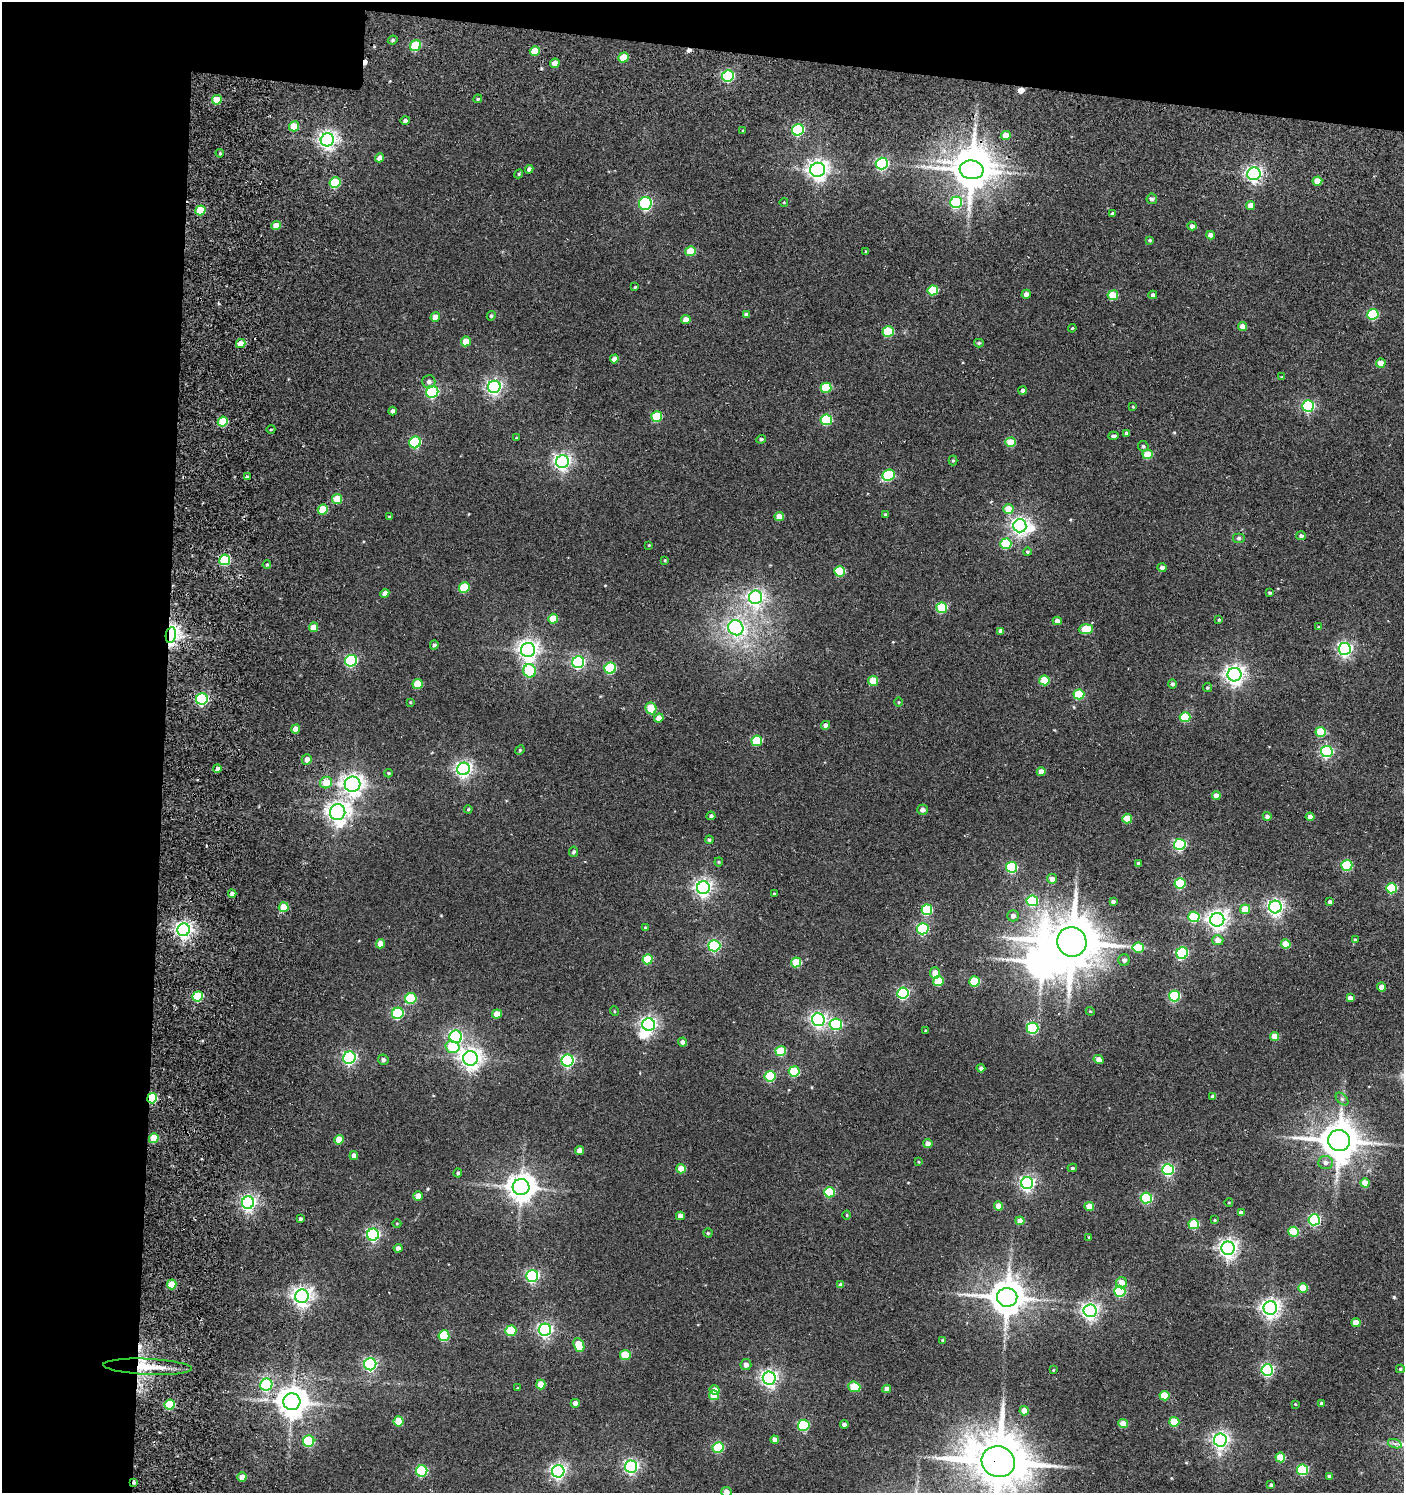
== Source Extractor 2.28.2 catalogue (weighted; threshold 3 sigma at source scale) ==
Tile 1 of 3 x 3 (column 1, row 1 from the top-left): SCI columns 191-1592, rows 3079-4569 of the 4785 x 4743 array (HDU 1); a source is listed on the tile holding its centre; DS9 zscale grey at full resolution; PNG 1406 x 1495 px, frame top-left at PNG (2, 2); each listed source drawn as its Kron ellipse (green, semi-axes under 4 px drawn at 4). Shown black and unused: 16% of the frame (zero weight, under 3 of 5 exposures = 11% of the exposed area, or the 3 px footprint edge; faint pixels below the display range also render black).
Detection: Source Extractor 2.28.2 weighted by HDU 2 'WHT'; one run over the whole footprint, this tile lists its part. Background 0.146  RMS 0.022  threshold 0.0994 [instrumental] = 3 sigma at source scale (4.5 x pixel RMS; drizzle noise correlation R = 1.50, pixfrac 1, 0.05/0.05 arcsec/px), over >= 5 px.
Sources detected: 327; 4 inside a brighter object's white glare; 4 cosmic-ray / hot-pixel residue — neither listed nor drawn; the other 319 listed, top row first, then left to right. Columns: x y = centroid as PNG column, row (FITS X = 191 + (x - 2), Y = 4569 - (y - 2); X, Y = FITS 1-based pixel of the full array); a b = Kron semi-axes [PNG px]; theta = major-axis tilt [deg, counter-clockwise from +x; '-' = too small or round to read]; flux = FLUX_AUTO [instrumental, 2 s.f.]
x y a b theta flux
393 40 5 3 - 3.5
415 46 6 5 - 110
535 51 5 5 - 41
623 57 5 5 - 57
555 63 5 4 - 22
728 76 6 5 - 270
478 99 4 4 - 2.6
217 100 5 4 - 46
405 120 4 4 - 5.3
294 126 5 5 - 42
798 130 6 5 - 260
743 131 4 3 - 2.4
1006 136 5 4 - 34
327 140 7 6 - 1100
220 153 4 3 - 2.4
380 158 5 4 - 14
882 164 6 6 - 350
529 169 4 4 - 5.1
818 170 7 7 - 1200
972 170 12 9 -7 5200
519 174 5 4 - 2.5
1254 174 6 6 - 670
1317 181 5 4 - 29
335 182 5 5 - 99
1152 199 5 5 - 5.8
784 202 4 3 - 1.5
956 202 6 5 - 200
645 203 6 6 - 330
1251 205 5 4 - 18
200 210 5 4 - 67
1112 213 4 4 - 4
276 226 5 4 - 25
1192 226 4 4 - 7.9
1211 235 4 4 - 15
1150 240 3 3 - 3
690 251 5 5 - 60
866 252 4 3 - 2.2
635 287 4 3 - 2
933 290 5 5 - 84
1026 294 4 4 - 11
1113 295 5 5 - 74
1153 295 4 4 - 6.8
746 314 4 3 - 6.1
1373 314 5 5 - 140
491 316 5 4 - 3.1
435 317 5 4 - 20
686 320 5 4 - 18
1242 326 4 4 - 18
1072 328 4 3 - 2
888 332 5 5 - 120
466 341 5 5 - 30
979 343 5 4 - 3.1
241 344 5 4 - 35
614 359 4 4 - 15
1381 363 5 4 - 30
1282 377 3 3 - 2.2
429 382 6 6 - 7.3
494 387 6 6 - 660
826 388 5 5 - 100
1023 390 4 4 - 7.5
432 392 6 5 - 290
1308 406 6 5 - 270
1133 407 4 3 - 1.7
393 411 4 3 - 7
657 416 5 5 - 99
826 420 5 5 - 130
223 421 5 4 - 65
271 429 4 3 - 1.9
1126 433 4 3 - 5.1
1113 436 5 3 - 4.7
516 438 4 3 - 1.7
761 439 5 4 - 3.9
415 442 6 5 - 190
1011 442 5 4 - 56
1143 446 5 5 - 4.1
1148 454 5 4 - 59
953 460 5 4 - 2.6
562 462 6 6 - 820
889 475 6 5 - 160
247 477 3 3 - 4.7
337 499 5 5 - 47
323 509 5 5 - 57
1008 509 5 5 - 41
885 515 3 3 - 2.9
779 516 5 4 - 19
390 517 4 3 - 3.4
1020 526 6 6 - 850
1301 536 5 4 - 5.7
1239 538 6 5 - 4.1
1006 544 5 5 - 110
649 545 4 3 - 1.8
1027 552 4 3 - 2.8
225 560 5 5 - 130
665 560 4 4 - 2
267 565 4 3 - 2.5
1162 567 4 4 - 7.9
840 571 5 5 - 130
464 587 5 5 - 84
385 593 4 4 - 12
1270 593 3 3 - 3
755 597 7 6 - 690
942 608 5 5 - 120
553 619 5 4 - 43
1219 620 4 4 - 3.1
1057 621 4 4 - 13
313 627 5 4 - 25
1319 627 4 3 - 2.1
736 628 8 7 - 420
1086 629 7 5 4 77
1001 631 4 4 - 10
171 635 8 5 79 590
434 645 4 4 - 5.1
1345 649 6 6 - 560
528 650 7 7 - 1200
351 661 6 5 - 260
578 662 6 6 - 350
610 668 6 5 - 160
530 671 6 6 - 140
1235 675 7 7 - 1200
1044 680 5 5 - 71
873 681 5 5 - 61
418 684 5 5 - 51
1172 684 5 4 - 5
1207 688 4 4 - 2.7
1079 694 5 5 - 99
202 699 6 5 - 360
410 702 4 2 - 1.5
898 702 5 3 - 1.9
651 708 6 5 - 74
1185 717 5 5 - 99
659 718 5 4 - 21
825 725 4 4 - 10
296 729 5 4 - 17
1321 732 5 5 - 86
757 741 5 5 - 94
520 750 5 4 - 2.4
1327 751 6 5 - 320
307 759 5 5 - 13
217 768 4 4 - 9.2
464 769 6 6 - 760
1041 772 4 4 - 16
389 773 4 3 - 2.6
326 782 6 5 - 37
352 784 8 7 - 1300
1216 796 4 4 - 15
468 809 4 3 - 2.2
922 810 5 5 - 9.1
338 812 8 7 - 1400
711 816 4 4 - 5.2
1267 816 4 4 - 7.4
1310 817 4 4 - 18
1127 819 5 5 - 49
709 840 4 4 - 3.6
1180 844 6 5 - 250
574 852 5 4 - 4.5
719 862 4 4 - 2.3
1138 863 3 3 - 4.4
1347 865 5 5 - 150
1012 867 5 5 - 160
1052 879 5 4 - 15
1180 883 5 5 - 120
703 888 6 6 - 830
1391 888 5 5 - 140
232 894 4 4 - 11
774 894 3 3 - 2
1032 901 6 5 - 150
1113 901 4 3 - 5.6
1330 902 4 4 - 5.7
284 907 5 4 - 45
1275 907 6 6 - 730
1245 909 5 4 - 42
927 910 5 5 - 140
1013 916 6 5 - 9.6
1194 917 5 5 - 120
1217 920 7 7 - 1200
645 928 4 4 - 4
923 929 6 5 - 220
184 930 6 6 - 920
1218 940 5 5 - 16
1355 940 4 4 - 3.3
1072 942 15 14 - 11000
380 944 5 4 - 24
1286 944 5 4 - 44
714 946 6 5 - 310
1138 947 6 5 - 68
1182 953 6 5 - 180
648 959 5 5 - 73
1124 960 5 5 - 6.9
796 962 5 5 - 78
935 973 5 5 - 23
938 981 5 5 - 72
975 981 5 5 - 84
1382 987 4 4 - 19
903 993 6 5 - 270
198 996 5 5 - 110
1174 996 5 5 - 180
1350 998 4 4 - 12
411 999 5 5 - 130
614 1011 5 3 - 1.9
1090 1011 4 3 - 2
398 1013 6 5 - 200
497 1014 5 4 - 32
818 1020 6 6 - 650
648 1024 6 6 - 690
836 1024 6 6 - 230
1032 1028 6 5 - 210
925 1031 3 3 - 2.7
1275 1036 4 4 - 30
456 1037 6 6 - 400
683 1042 4 4 - 9.3
452 1047 7 5 -15 78
781 1051 5 5 - 95
349 1058 6 6 - 490
470 1058 7 7 - 1400
1099 1059 5 4 - 20
383 1060 5 5 - 5.7
568 1061 6 6 - 400
981 1068 4 4 - 6.8
794 1071 5 5 - 110
770 1076 5 5 - 120
1213 1096 4 4 - 5.8
152 1098 5 5 - 160
1342 1099 7 4 -45 4.6
154 1138 5 4 - 56
339 1140 5 4 - 38
1339 1141 11 10 - 6200
928 1144 4 4 - 16
580 1151 4 4 - 18
354 1155 4 4 - 9.7
919 1162 4 3 - 1.7
1326 1163 7 6 - 8.4
1072 1168 4 3 - 3.7
681 1169 4 4 - 28
1168 1170 6 5 - 300
458 1173 4 4 - 3.9
1027 1183 6 6 - 580
1365 1183 4 4 - 32
521 1187 8 8 - 2800
829 1192 5 5 - 110
418 1196 4 4 - 19
1146 1198 5 5 - 200
1229 1202 4 3 - 1.8
248 1203 6 6 - 720
999 1206 4 4 - 30
1089 1206 5 4 - 34
1241 1213 4 4 - 7.9
847 1215 4 4 - 2.1
680 1216 4 4 - 14
300 1219 4 4 - 4.4
1215 1220 4 4 - 2.3
1314 1220 6 5 - 280
1020 1221 4 4 - 24
397 1223 4 3 - 1.6
1194 1224 5 5 - 93
1294 1232 5 5 - 94
708 1233 4 4 - 2.6
373 1235 6 6 - 410
1089 1237 3 3 - 1.7
398 1248 4 4 - 8.7
1228 1248 6 6 - 1000
532 1276 6 6 - 370
1122 1283 5 5 - 24
172 1284 5 4 - 53
841 1285 4 4 - 9.5
1303 1288 5 4 - 43
1120 1291 5 5 - 170
302 1296 7 6 - 1200
1007 1297 10 9 - 5100
1270 1308 7 6 - 1100
1090 1311 6 6 - 820
1356 1323 4 4 - 30
545 1330 6 6 - 560
511 1331 5 5 - 80
444 1336 5 5 - 140
943 1340 4 3 - 3.2
579 1345 7 5 -68 66
625 1355 5 5 - 67
370 1364 6 6 - 410
746 1364 5 5 - 10
148 1367 44 8 -2 59
1400 1369 4 4 - 2.7
1053 1370 4 3 - 1.4
1267 1370 6 5 - 370
769 1378 6 6 - 800
541 1384 5 4 - 31
266 1385 6 6 - 250
854 1387 6 5 - 75
517 1388 3 3 - 1.5
887 1389 4 4 - 14
715 1390 5 4 - 22
714 1395 5 5 - 46
1164 1396 5 5 - 64
292 1402 8 8 - 3400
575 1403 4 4 - 12
1321 1403 4 4 - 4.5
1295 1404 3 2 - 1.6
170 1405 5 5 - 100
1024 1411 4 4 - 26
399 1421 5 5 - 54
1174 1422 5 5 - 69
1123 1424 5 4 - 38
804 1425 6 5 - 180
844 1425 4 4 - 5.7
775 1440 4 4 - 16
1220 1440 6 6 - 790
309 1441 6 5 - 160
1395 1444 7 4 -19 5.2
718 1447 5 5 - 150
1280 1457 5 5 - 58
998 1462 17 15 -19 14000
631 1467 6 6 - 540
1303 1470 5 5 - 170
422 1471 6 5 - 190
558 1471 6 6 - 690
1329 1476 4 4 - 4.6
242 1477 4 4 - 23
134 1482 4 3 - 4.4
1271 1485 4 4 - 3.6
726 1492 5 5 - 11
Overlapping masked pixels (flux is a lower limit): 6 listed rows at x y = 972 170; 171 635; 152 1098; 148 1367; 998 1462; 134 1482
Isophote crosses this tile's border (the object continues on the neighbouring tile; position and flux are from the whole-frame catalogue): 2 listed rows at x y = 998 1462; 726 1492